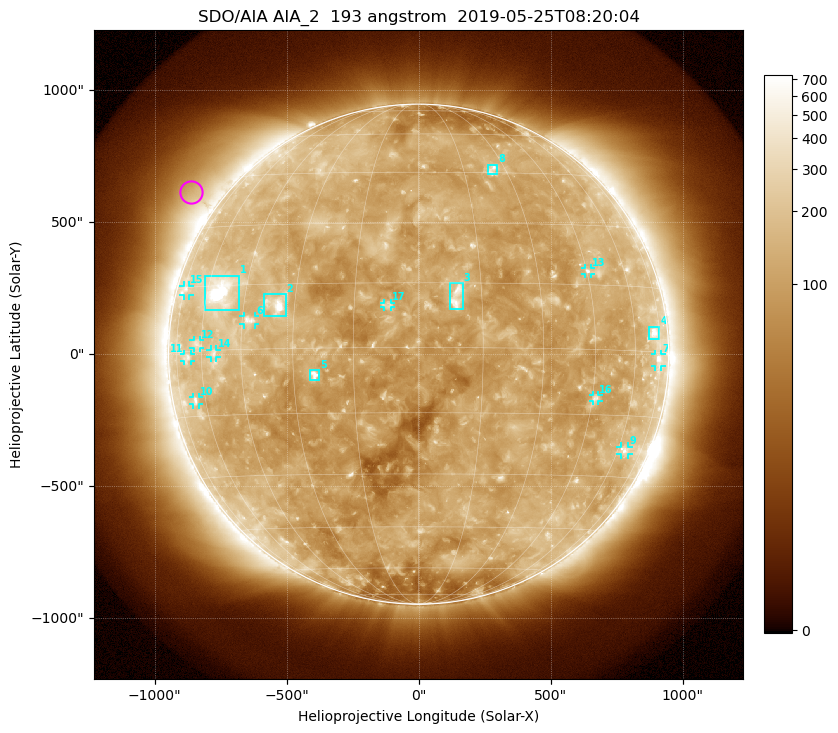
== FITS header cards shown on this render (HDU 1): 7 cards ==
TELESCOP= 'SDO/AIA'
INSTRUME= 'AIA_2'
WAVELNTH=                  193
WAVEUNIT= 'angstrom'
DATE-OBS= '2019-05-25T08:20:04.84'
CTYPE1  = 'HPLN-TAN'
CTYPE2  = 'HPLT-TAN'

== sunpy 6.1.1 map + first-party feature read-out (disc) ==
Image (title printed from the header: SDO/AIA AIA_2  193 angstrom  2019-05-25T08:20:04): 1024 x 1024 px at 2.4 arcsec/px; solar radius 947 arcsec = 395 px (full disc in frame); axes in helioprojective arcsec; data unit not stated in the header (colour bar unlabelled)
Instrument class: DISC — disc imager (sunpy class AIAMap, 193 A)
Bright regions (active regions / flare kernels): reference = the median radial profile (limb darkening/brightening removed); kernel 9 px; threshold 5 sigma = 182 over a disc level ~110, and >= 1.15x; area >= 12 px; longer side >= 9 px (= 22 arcsec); searched inside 0.97 R_sun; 17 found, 17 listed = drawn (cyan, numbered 1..; 11 of them under ~33 arcsec drawn as corner ticks so the feature stays visible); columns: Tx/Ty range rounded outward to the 5 arcsec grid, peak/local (2 s.f.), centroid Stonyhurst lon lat
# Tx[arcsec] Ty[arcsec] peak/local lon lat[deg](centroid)
1 -810..-680 165..300 23 -55 +14
2 -585..-505 145..230 9.2 -35 +10
3 115..170 170..270 6.5 +9 +12
4 870..915 55..105 4.7 +71 +4
5 -410..-375 -100..-60 6.8 -25 -6
6 -665..-620 110..145 4.8 -43 +7
7 895..920 -45..0 3.4 +74 -2
8 265..300 680..720 3.5 +25 +46
9 765..795 -380..-350 3.5 +64 -23
10 -855..-830 -190..-160 3.2 -65 -11
11 -890..-865 -30..0 2.8 -67 -1
12 -855..-825 25..55 2.8 -62 +2
13 630..655 305..330 3.7 +45 +18
14 -790..-765 -15..20 3.1 -55 -1
15 -890..-865 220..260 2.5 -73 +14
16 660..685 -180..-155 3.5 +46 -11
17 -130..-105 180..195 3.5 -7 +10
Off-limb structures (1.02-1.3 R_sun): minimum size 162 px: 6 found; the strongest spans PA ~35..70 deg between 1.02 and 1.3 R_sun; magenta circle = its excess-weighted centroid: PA ~55 deg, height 1.12 R_sun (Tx ~-865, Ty ~615 arcsec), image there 2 x the reference